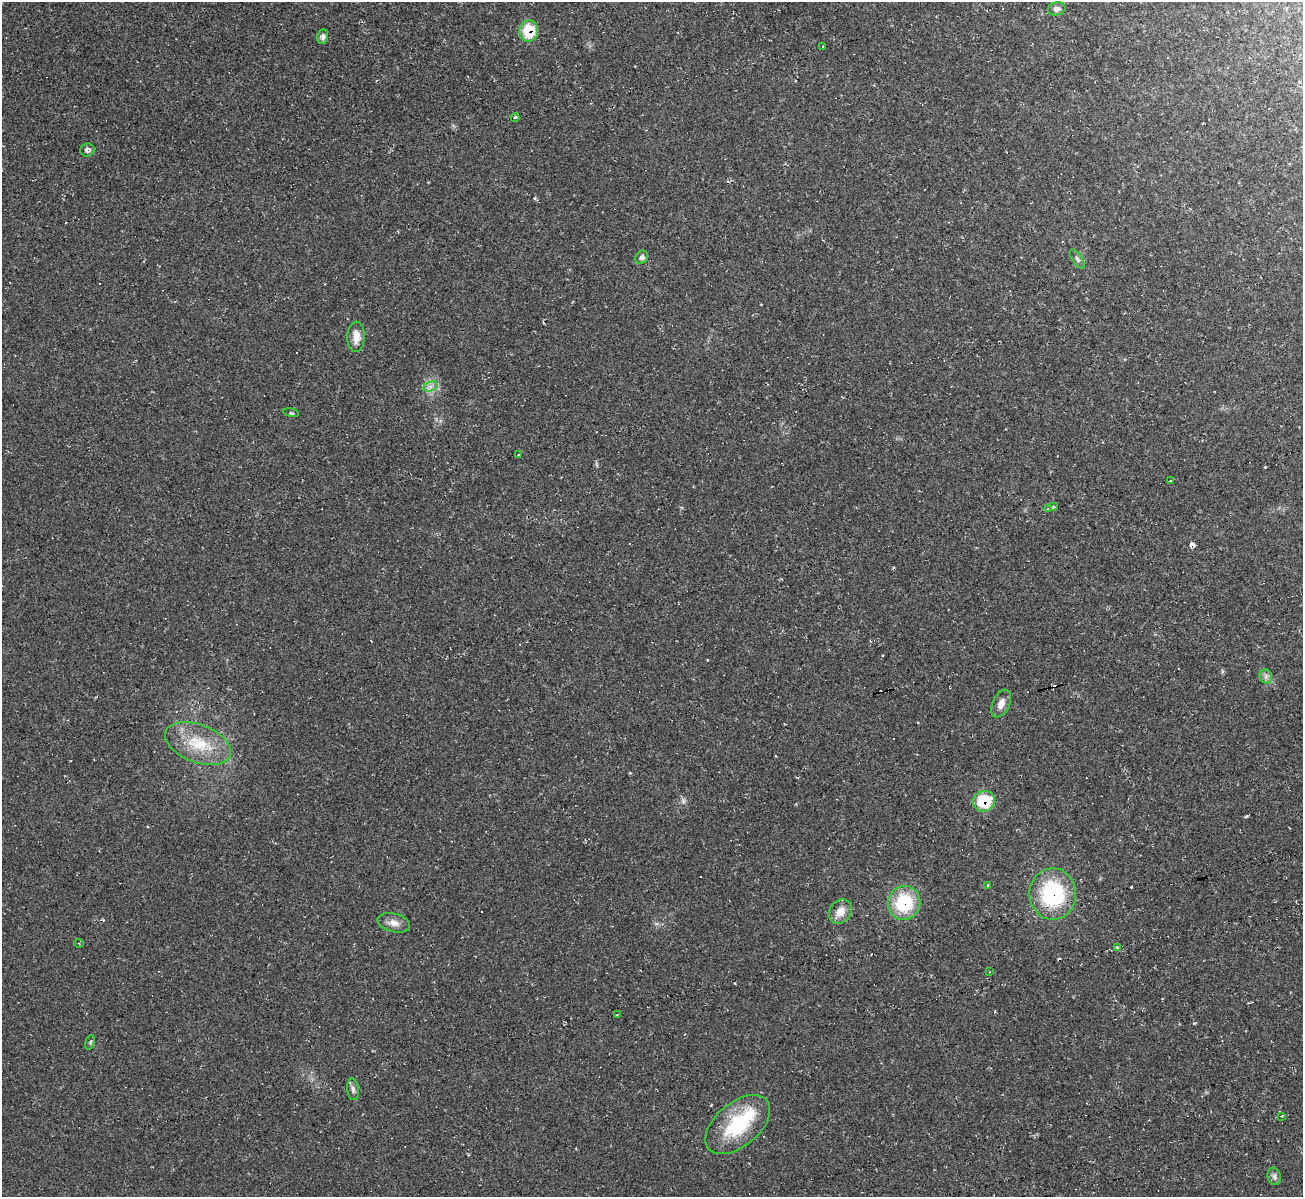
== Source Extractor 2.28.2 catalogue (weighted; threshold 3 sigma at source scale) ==
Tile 10 of 4 x 4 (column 2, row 3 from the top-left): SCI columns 1301-2601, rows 1337-2531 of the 5202 x 5184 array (HDU 1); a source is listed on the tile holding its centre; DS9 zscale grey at full resolution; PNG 1305 x 1199 px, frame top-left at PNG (2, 2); each listed source drawn as its Kron ellipse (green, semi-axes under 4 px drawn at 4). Shown black and unused: <1% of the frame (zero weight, under 2 of 3 exposures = <1% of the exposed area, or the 3 px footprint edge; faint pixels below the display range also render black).
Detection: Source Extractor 2.28.2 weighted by HDU 2 'WHT'; one run over the whole footprint, this tile lists its part. Background 0.0513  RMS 0.0069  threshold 0.031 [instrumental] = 3 sigma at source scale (4.5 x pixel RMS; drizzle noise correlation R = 1.50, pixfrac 1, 0.05/0.05 arcsec/px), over >= 5 px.
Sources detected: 42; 1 too faint to see at this stretch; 7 cosmic-ray / hot-pixel residue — neither listed nor drawn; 1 inside a brighter listed object's ellipse — not listed separately; the other 33 listed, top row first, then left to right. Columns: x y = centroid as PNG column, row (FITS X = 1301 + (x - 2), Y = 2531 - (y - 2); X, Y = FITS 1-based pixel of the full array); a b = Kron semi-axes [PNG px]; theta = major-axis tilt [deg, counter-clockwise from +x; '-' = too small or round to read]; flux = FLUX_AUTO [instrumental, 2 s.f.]
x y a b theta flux
1057 9 9 6 12 2.9
529 31 10 9 - 23
323 37 7 5 79 1.9
823 47 3 3 - 4.8
515 118 4 3 - 5.4
87 150 7 6 - 2.4
642 257 7 6 - 2.4
1077 259 11 5 -57 1.8
356 337 15 8 87 6.9
430 387 7 4 18 2.3
291 413 7 3 -11 1
518 455 3 3 - 1.5
1170 481 3 2 - 1.5
1053 507 3 3 - 1.4
1048 509 3 2 - 4
1266 676 7 6 - 2.2
1001 704 15 8 65 5.8
198 743 34 19 -21 27
984 801 11 10 - 27
988 885 3 3 - 0.73
1053 894 26 23 89 66
904 903 17 16 - 36
840 911 13 10 52 7.1
394 923 16 9 -14 5.4
79 943 5 3 - 0.57
1117 947 3 3 - 5.2
989 972 3 2 - 0.41
617 1014 3 2 - 0.6
90 1042 8 4 73 1.1
353 1089 11 6 -83 2.4
1282 1116 3 2 - 0.99
738 1125 38 22 40 46
1274 1176 9 6 -76 2.1
Overlapping masked pixels (flux is a lower limit): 4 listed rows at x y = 529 31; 984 801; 1053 894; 904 903